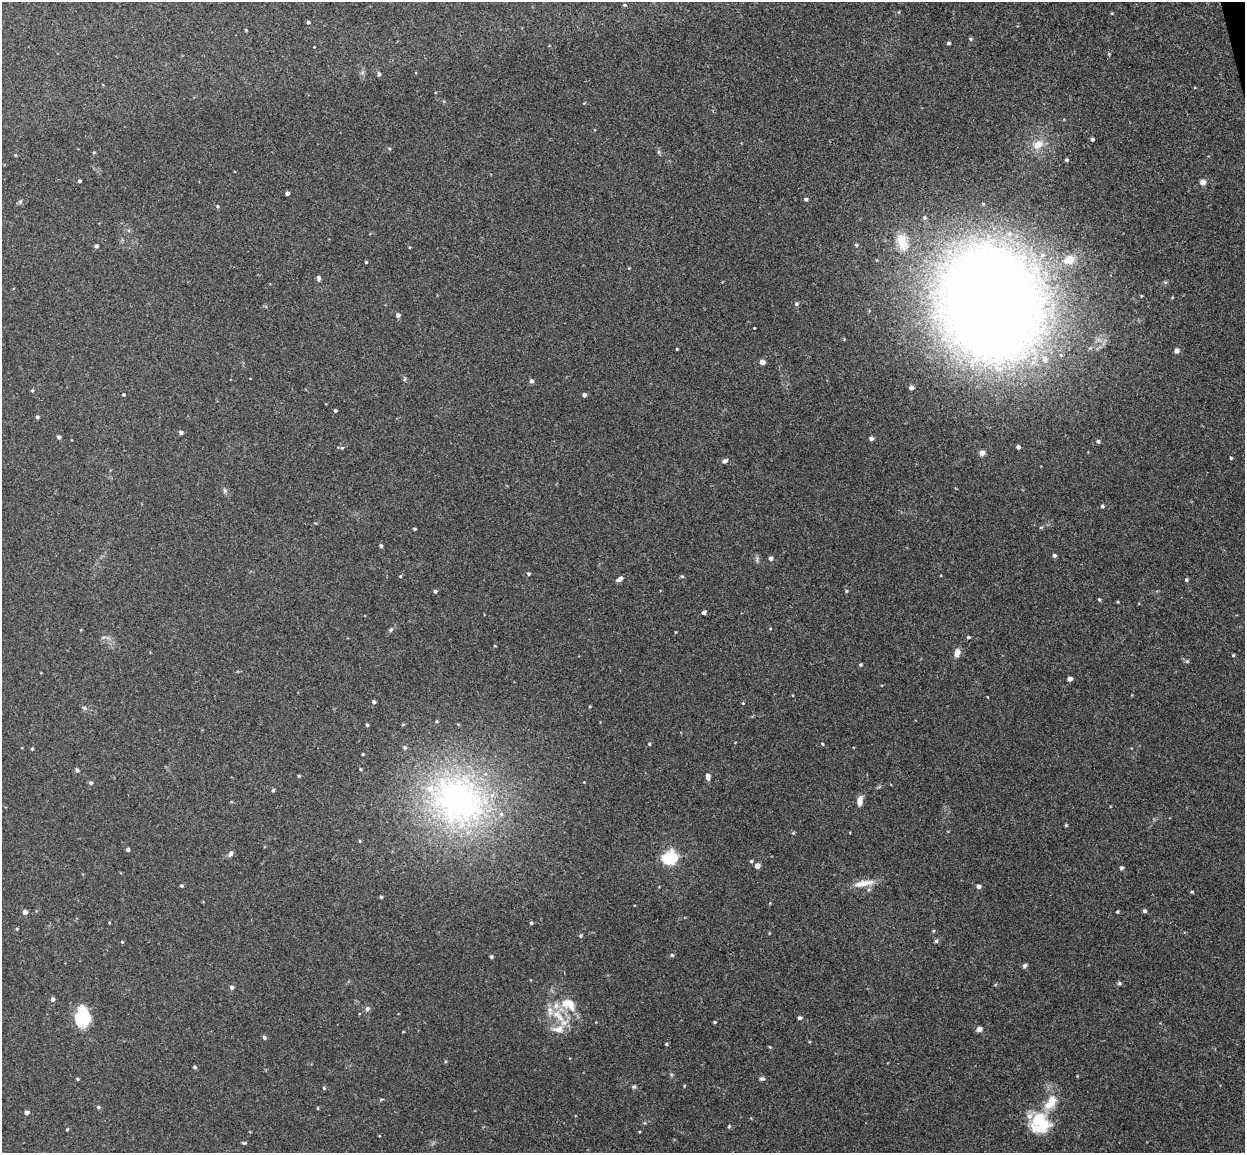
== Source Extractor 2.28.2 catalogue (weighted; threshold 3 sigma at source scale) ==
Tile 10 of 4 x 4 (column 2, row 3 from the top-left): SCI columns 1300-2542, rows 1305-2455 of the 5086 x 5029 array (HDU 1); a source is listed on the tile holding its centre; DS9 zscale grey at full resolution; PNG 1247 x 1155 px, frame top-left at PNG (2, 2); no overlay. Shown black and unused: <1% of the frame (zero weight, under 3 of 4 exposures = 5% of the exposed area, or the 3 px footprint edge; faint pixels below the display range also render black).
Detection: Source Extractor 2.28.2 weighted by HDU 2 'WHT'; one run over the whole footprint, this tile lists its part. Background 0.0427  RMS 0.0043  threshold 0.0192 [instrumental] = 3 sigma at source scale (4.5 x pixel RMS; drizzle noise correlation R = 1.50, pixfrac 1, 0.05/0.05 arcsec/px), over >= 5 px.
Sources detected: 159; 3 inside a brighter object's white glare — not listed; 14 inside a brighter listed object's ellipse — not listed separately; the other 142 listed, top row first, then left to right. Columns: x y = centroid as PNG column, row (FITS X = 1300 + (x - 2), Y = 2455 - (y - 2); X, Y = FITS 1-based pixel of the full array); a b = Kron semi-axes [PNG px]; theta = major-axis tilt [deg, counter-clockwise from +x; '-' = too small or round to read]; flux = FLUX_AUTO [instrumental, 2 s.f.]
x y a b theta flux
624 5 4 4 - 0.48
308 22 4 3 - 0.79
246 30 4 3 - 0.38
970 39 5 4 - 0.61
948 43 4 3 - 0.69
379 74 6 5 - 0.81
1092 139 4 4 - 0.86
1038 145 14 9 25 5.2
94 152 5 3 - 0.34
658 152 6 4 72 0.58
15 155 4 3 - 0.35
1066 160 4 4 - 0.66
79 181 4 3 - 0.56
1203 182 5 5 - 2.7
287 193 4 3 - 1.5
806 199 5 4 - 0.68
20 202 7 5 62 0.8
217 206 5 4 - 0.57
902 242 22 13 -73 11
856 245 5 4 - 0.68
96 246 4 4 - 0.88
366 262 4 3 - 0.42
318 278 6 5 - 0.99
991 303 112 98 -69 690
796 304 5 5 - 0.94
398 315 5 5 - 1.3
754 328 3 2 - 0.3
677 349 3 2 - 0.35
1176 350 5 4 - 2.1
762 362 4 4 - 3.4
405 379 6 3 70 0.51
531 381 5 4 - 1.4
911 388 4 4 - 2.2
32 390 4 3 - 0.56
123 395 4 4 - 0.55
584 395 4 4 - 1.3
335 411 3 3 - 0.69
37 417 4 4 - 0.73
181 432 4 4 - 1.1
59 437 4 4 - 1.1
871 438 5 4 - 1.1
1098 441 5 4 - 0.82
1018 447 4 4 - 1.4
342 448 5 3 - 0.52
982 453 6 5 - 2.1
1231 458 3 3 - 0.54
725 461 8 5 19 1.2
225 491 6 5 - 0.83
1102 506 5 4 - 0.67
414 529 4 3 - 0.51
381 546 4 3 - 0.86
1054 555 4 4 - 1
771 558 4 4 - 1.1
529 574 4 4 - 0.69
400 576 4 4 - 0.39
682 576 5 3 - 0.47
620 579 9 5 32 1.6
1186 580 4 4 - 0.75
435 591 4 4 - 0.75
846 591 5 4 - 0.47
1099 600 4 3 - 0.5
1118 602 4 3 - 0.37
704 612 5 4 - 0.89
391 630 7 5 50 0.84
103 637 8 4 8 0.79
968 637 4 3 - 0.75
495 646 4 2 - 0.27
957 653 11 7 78 2.6
1233 655 4 3 - 0.42
1187 661 5 5 - 0.63
860 665 4 4 - 0.58
1070 679 4 4 - 2.5
374 702 4 4 - 1.1
743 703 4 4 - 0.34
436 721 4 4 - 0.53
367 725 4 4 - 0.76
649 744 3 3 - 0.48
822 744 4 3 - 0.38
32 749 4 3 - 0.54
363 754 3 3 - 0.44
360 769 4 3 - 0.43
77 770 5 4 - 1.1
299 776 4 4 - 0.47
708 777 7 5 -83 1.6
584 782 2 2 - 0.24
91 783 5 4 - 0.86
273 790 5 4 - 0.61
458 800 82 69 -37 140
860 801 12 7 78 3
231 802 5 3 - 0.35
1066 825 4 3 - 0.49
793 833 4 3 - 0.39
360 841 4 3 - 0.39
128 850 4 4 - 1.2
230 853 8 5 67 1.2
668 858 7 6 - 65
751 861 4 4 - 0.63
757 866 4 4 - 3.2
1121 868 4 4 - 1.1
863 883 30 8 11 5.6
181 886 4 4 - 0.56
978 886 5 4 - 1.9
1192 892 4 4 - 0.44
381 897 4 3 - 0.62
1144 911 4 4 - 0.8
25 912 4 4 - 2.5
1117 912 3 3 - 0.53
531 923 4 4 - 0.56
17 929 4 3 - 0.44
933 931 5 3 - 0.39
580 936 4 4 - 0.6
936 941 5 5 - 0.69
122 942 4 4 - 0.35
672 955 5 5 - 0.58
491 957 4 4 - 0.79
1025 966 5 4 - 1.3
1119 983 6 4 -14 0.73
231 987 5 5 - 1.3
53 999 5 5 - 1.1
568 1003 20 13 7 7.1
367 1009 7 6 - 1.1
558 1016 26 11 -46 9
799 1018 4 4 - 1
80 1019 18 12 -78 12
714 1022 4 3 - 0.5
979 1029 5 4 - 2.5
264 1037 5 4 - 1
666 1044 3 3 - 0.48
770 1047 5 3 - 0.4
195 1067 4 3 - 0.68
77 1079 4 3 - 0.52
762 1079 7 5 -8 0.83
684 1086 4 3 - 0.33
634 1087 6 5 - 0.67
324 1088 5 3 - 0.39
98 1107 5 4 - 0.64
318 1108 5 3 - 0.32
27 1112 4 4 - 1.4
1038 1120 33 16 64 15
729 1126 5 4 - 0.46
67 1129 3 3 - 0.42
244 1143 6 3 -1 0.5
Overlapping masked pixels (flux is a lower limit): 1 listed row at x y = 458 800